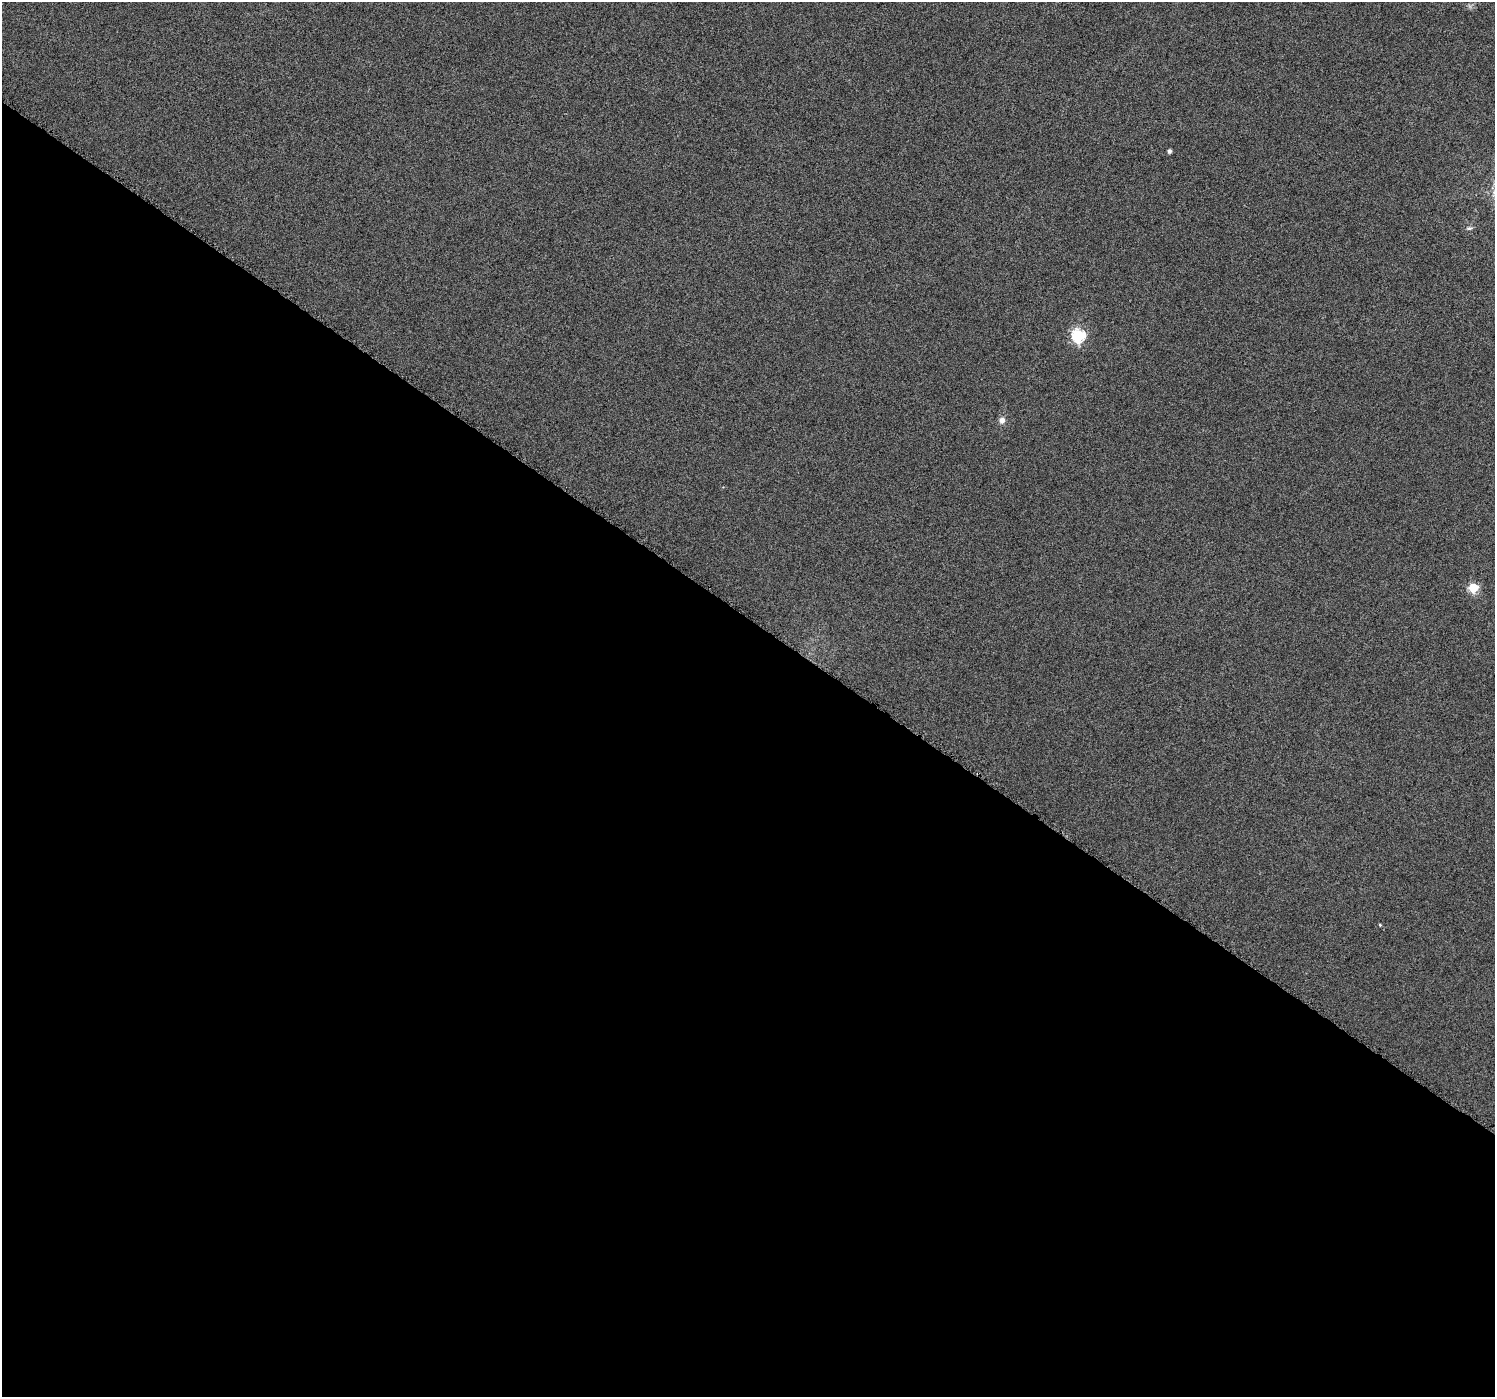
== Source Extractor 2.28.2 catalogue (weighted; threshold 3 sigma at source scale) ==
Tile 14 of 4 x 4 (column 2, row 4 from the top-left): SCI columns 1504-2996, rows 257-1651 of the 5985 x 6026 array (HDU 1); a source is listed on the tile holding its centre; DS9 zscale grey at full resolution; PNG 1497 x 1399 px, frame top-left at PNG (2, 2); no overlay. Shown black and unused: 56% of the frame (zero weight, under 3 of 6 exposures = <1% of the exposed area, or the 3 px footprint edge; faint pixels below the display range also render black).
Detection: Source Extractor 2.28.2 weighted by HDU 2 'WHT'; one run over the whole footprint, this tile lists its part. Background 0.00113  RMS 0.0038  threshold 0.0154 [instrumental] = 3 sigma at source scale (4.09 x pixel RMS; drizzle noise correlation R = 1.36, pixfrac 0.8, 0.0396/0.0396 arcsec/px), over >= 5 px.
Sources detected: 6; all 6 listed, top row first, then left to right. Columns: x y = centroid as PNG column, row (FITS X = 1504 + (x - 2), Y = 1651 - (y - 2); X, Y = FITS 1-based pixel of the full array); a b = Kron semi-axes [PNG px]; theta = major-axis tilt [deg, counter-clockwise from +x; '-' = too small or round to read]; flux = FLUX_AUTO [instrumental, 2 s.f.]
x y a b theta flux
1169 151 4 3 - 0.89
1469 228 8 5 14 0.72
1078 335 6 6 - 51
1002 420 9 8 - 1.6
1473 588 5 5 - 19
1380 925 3 3 - 0.32